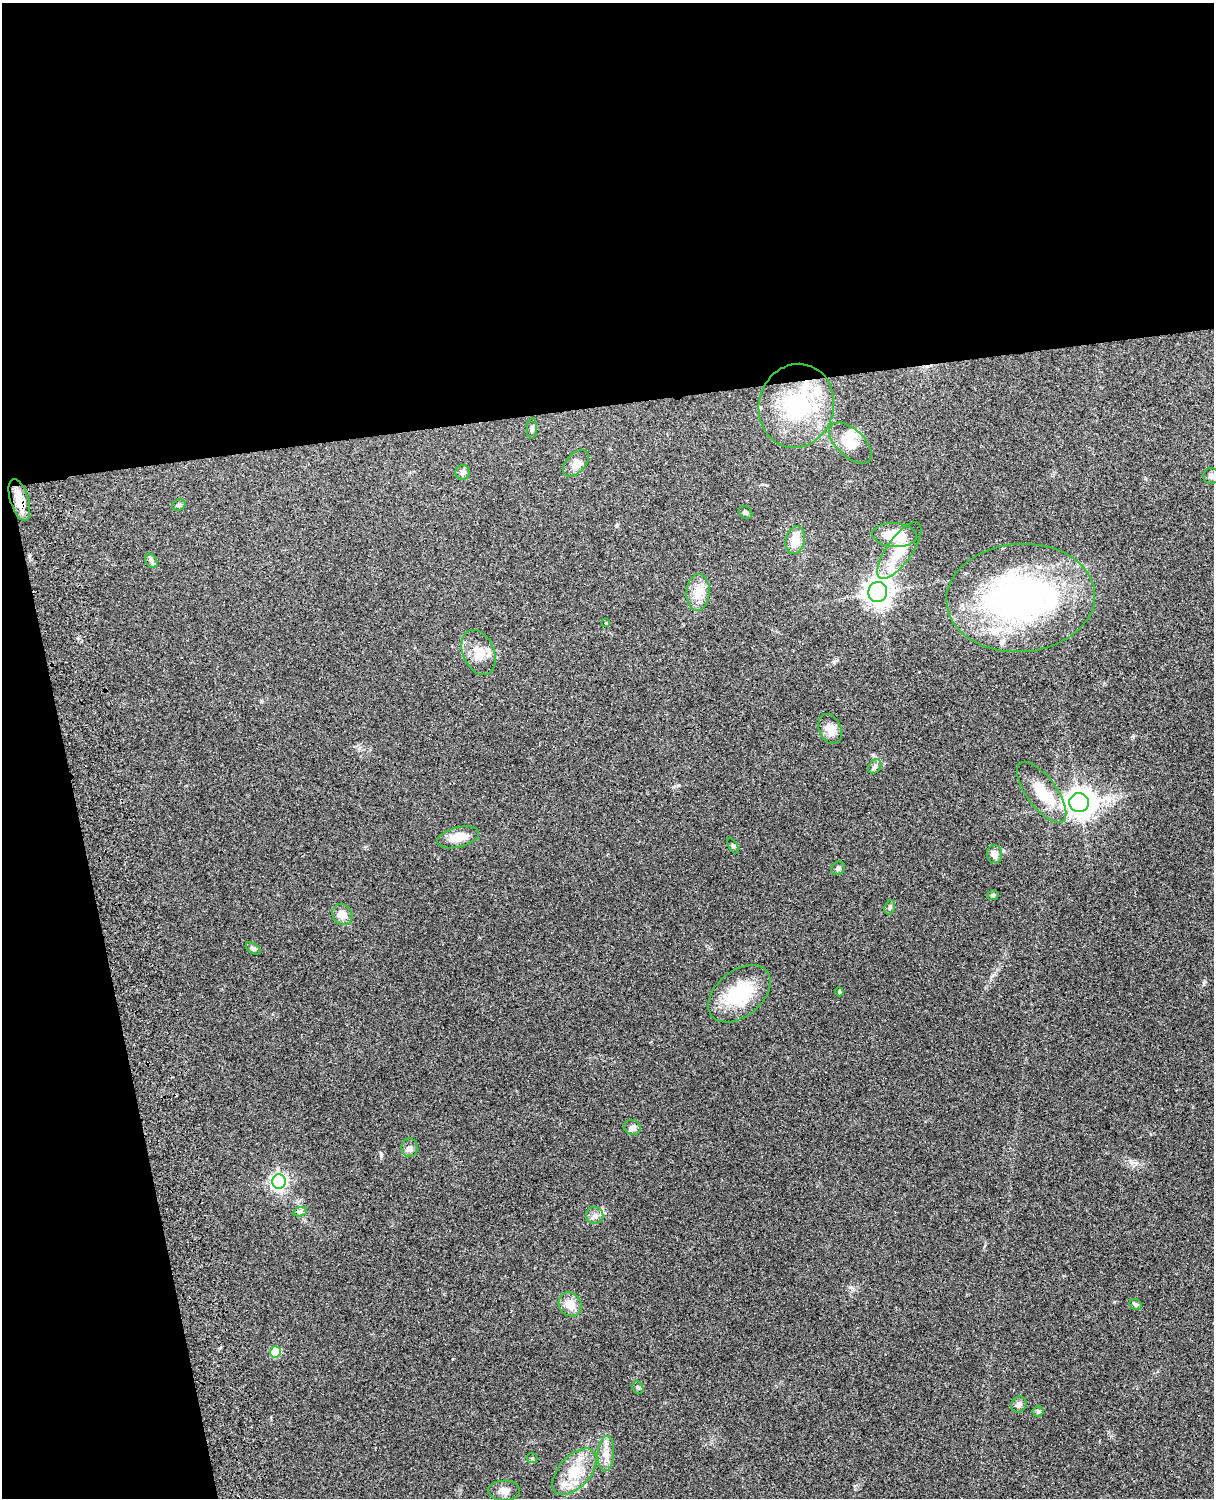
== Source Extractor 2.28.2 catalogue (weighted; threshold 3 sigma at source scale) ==
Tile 1 of 4 x 3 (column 1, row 1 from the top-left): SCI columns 119-1330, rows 3156-4651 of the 5089 x 4927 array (HDU 1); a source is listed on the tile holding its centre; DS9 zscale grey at full resolution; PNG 1216 x 1500 px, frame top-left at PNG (2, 3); each listed source drawn as its Kron ellipse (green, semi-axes under 4 px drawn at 4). Shown black and unused: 33% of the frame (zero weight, under 3 of 4 exposures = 6% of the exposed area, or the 3 px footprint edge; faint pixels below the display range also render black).
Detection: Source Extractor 2.28.2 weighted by HDU 2 'WHT'; one run over the whole footprint, this tile lists its part. Background 0.277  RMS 0.0091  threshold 0.0411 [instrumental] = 3 sigma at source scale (4.5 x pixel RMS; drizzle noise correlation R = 1.50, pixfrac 1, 0.05/0.05 arcsec/px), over >= 5 px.
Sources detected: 56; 1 inside a brighter object's white glare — neither listed nor drawn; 8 inside a brighter listed object's ellipse — not listed separately; the other 47 listed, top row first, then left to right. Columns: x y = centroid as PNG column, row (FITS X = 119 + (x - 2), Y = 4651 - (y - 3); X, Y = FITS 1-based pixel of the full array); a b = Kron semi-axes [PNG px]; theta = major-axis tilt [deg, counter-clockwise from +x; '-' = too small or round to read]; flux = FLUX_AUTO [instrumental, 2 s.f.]
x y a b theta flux
796 406 42 37 75 89
532 428 10 5 88 2.5
850 443 26 14 -42 17
576 463 16 9 47 6.6
463 472 7 7 - 2.9
1211 476 8 8 - 2.9
19 500 21 9 -73 15
179 505 7 5 20 1.8
746 512 7 6 - 1.9
895 535 22 12 -3 29
795 540 14 9 77 14
899 551 33 12 55 24
151 561 8 5 -60 2.1
698 592 18 11 86 13
878 592 10 9 - 700
1021 598 74 54 4 280
606 623 4 4 - 0.77
479 652 23 15 -67 16
830 729 15 11 -65 9.7
875 767 8 6 55 2.3
1042 792 36 15 -54 25
1079 803 10 9 - 930
458 837 21 10 14 14
733 846 8 3 -59 1.3
995 854 9 7 -77 6.8
838 868 7 6 - 2.4
993 895 6 4 10 1.7
890 907 7 5 72 1.7
342 915 11 9 -51 8
253 948 8 5 -30 2.1
839 992 4 4 - 1
739 994 36 23 39 50
632 1127 9 7 -24 3.2
410 1148 9 8 - 3.4
279 1182 7 7 - 280
300 1212 7 4 19 2
595 1215 8 8 - 4.1
570 1304 12 11 - 11
1136 1305 6 5 - 2.1
276 1352 5 5 - 32
638 1387 6 5 - 1.6
1019 1404 8 7 - 4
1038 1411 5 5 - 1.4
606 1453 17 8 86 8.7
532 1458 5 5 - 1.4
574 1472 28 15 48 26
504 1491 16 10 1 7.2
Overlapping masked pixels (flux is a lower limit): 1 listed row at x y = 19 500
Unlisted compact peaks at least as high as the median listed source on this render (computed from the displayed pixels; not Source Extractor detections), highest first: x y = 381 1156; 678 785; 1204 982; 834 662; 261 701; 617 525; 453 1359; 1114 1302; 850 1287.